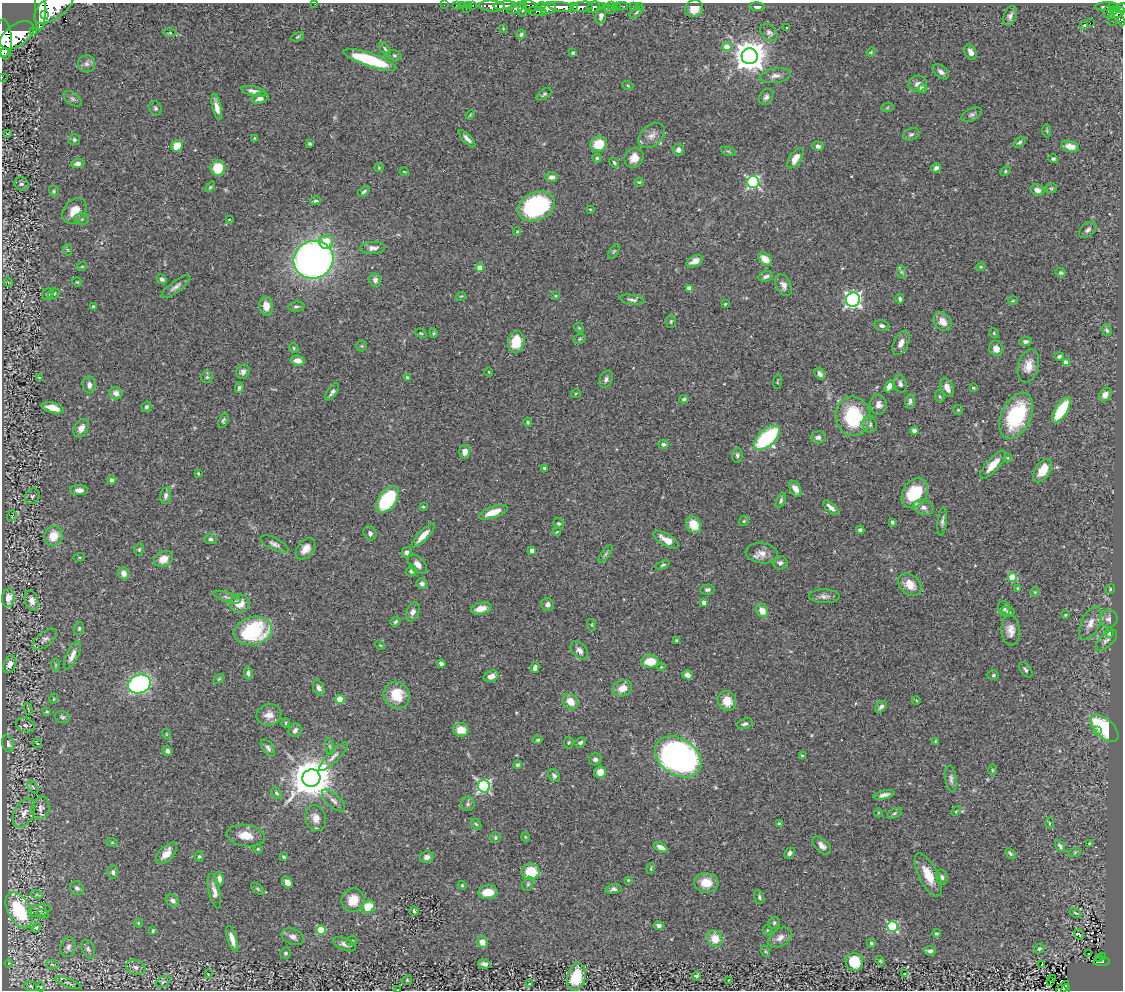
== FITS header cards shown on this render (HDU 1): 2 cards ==
NAXIS1  =                 1121
NAXIS2  =                  988

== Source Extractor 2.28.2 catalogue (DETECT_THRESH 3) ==
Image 1121 x 988 px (HDU 1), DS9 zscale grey, 1 PNG px = 1 image px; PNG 1125 x 992 px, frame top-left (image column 1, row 988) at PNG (2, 3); each listed source drawn as its Kron ellipse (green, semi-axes under 4 px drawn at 4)
Background 0.5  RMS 0.028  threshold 0.0843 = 3 sigma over >= 5 px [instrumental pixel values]
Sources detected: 450; all 450 listed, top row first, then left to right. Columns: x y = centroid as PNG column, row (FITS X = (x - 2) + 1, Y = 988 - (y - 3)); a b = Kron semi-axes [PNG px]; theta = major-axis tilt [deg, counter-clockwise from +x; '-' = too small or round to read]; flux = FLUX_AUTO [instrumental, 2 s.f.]
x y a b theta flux
315 4 2 2 - 5
444 5 2 2 - 8.4
456 5 2 2 - 10
462 5 2 2 - 9.1
473 5 3 2 - 18
469 6 4 3 - 47
492 6 12 5 -3 1500
505 6 11 4 4 1200
530 6 7 5 -21 350
540 6 5 4 - 170
573 6 4 3 - 380
611 6 3 2 - 25
616 6 2 2 - 6
622 6 6 2 0 12
633 6 3 2 - 6.2
640 6 2 2 - 5.1
54 7 23 11 37 5800
561 7 13 4 -7 2300
582 7 11 5 8 1300
593 7 6 5 - 360
602 7 3 3 - 120
757 7 8 4 -1 6.1
1106 7 11 3 2 200
1112 7 3 2 - 170
516 8 10 4 25 640
523 8 8 3 78 470
548 8 8 5 16 1100
694 8 9 8 - 26
1121 8 6 4 28 310
40 9 21 5 89 4100
466 9 3 2 - 63
609 9 6 3 -19 27
1114 10 4 3 - 76
537 12 10 4 -7 280
637 12 8 4 36 3
1108 12 6 2 71 12
1117 13 8 4 32 310
44 15 3 3 - 620
601 16 8 5 77 6.7
1010 16 10 6 70 6.9
1119 16 10 4 -64 250
1113 22 2 2 - 6.5
1090 23 2 2 - 4900
1084 25 4 3 - 190
503 28 3 3 - 1.5
787 28 3 2 - 1.4
34 31 3 3 - 110
769 32 10 7 -42 8.3
170 33 7 3 -1 2.6
521 34 5 4 - 3.5
17 35 19 11 35 6500
298 37 7 4 21 2.5
4 39 20 7 -86 5000
727 47 4 4 - 44
385 49 7 4 -54 3.1
871 52 4 4 - 2.2
971 52 8 5 -63 13
5 53 3 2 - 200
573 53 3 3 - 2.6
394 55 7 5 -18 3.2
750 56 8 8 - 3400
370 60 27 6 -18 130
87 64 8 8 - 8.6
941 72 9 6 -41 7.4
775 76 16 7 9 12
2 77 2 2 - 9.7
918 84 9 8 - 11
628 86 5 3 - 2.1
922 89 4 4 - 17
254 91 13 4 -12 10
544 94 8 4 35 3.6
766 97 9 6 54 6.8
260 98 8 5 20 11
73 99 10 6 -36 5.3
217 107 13 4 -78 16
155 108 7 6 - 4.3
887 108 6 4 19 2.6
470 115 5 3 - 1.9
972 115 11 6 27 6.1
1047 131 6 3 -89 2.3
7 134 3 3 - 4.6
911 134 8 6 25 5
652 136 15 10 42 15
255 138 3 2 - 1.4
467 139 11 4 -47 7.6
74 140 5 5 - 3.6
1019 142 7 4 32 4.1
310 143 4 3 - 3.2
599 144 8 7 - 44
177 146 6 5 - 32
818 146 6 5 - 6.6
1070 146 9 5 -13 21
678 150 6 5 - 7.5
728 151 8 3 -19 3.1
597 158 4 4 - 2.5
634 158 10 9 - 19
795 158 11 5 56 22
1053 159 5 4 - 3.1
614 163 6 4 -62 3
78 164 7 4 5 6.4
218 168 8 7 - 55
379 168 4 4 - 2.1
936 168 5 4 - 7.6
1005 171 5 4 - 2.8
404 172 4 3 - 1.4
552 177 6 5 - 8.6
639 182 4 4 - 2.3
753 182 6 6 - 310
21 184 7 6 - 5
210 187 6 3 45 2.2
1051 188 6 4 19 2.8
1037 190 7 5 -26 10
54 191 5 5 - 2.8
364 191 7 4 34 3.4
315 201 5 4 - 3.9
536 206 19 14 23 240
590 209 4 2 - 1.5
74 211 14 10 52 25
82 219 7 6 - 4.5
229 220 3 2 - 1.1
1088 230 10 6 40 6.9
517 232 4 4 - 1.8
326 242 7 7 - 35
373 248 12 6 3 9.8
68 250 6 3 -70 1.9
614 251 8 4 55 2.9
765 259 8 5 -42 23
313 260 20 18 21 1100
695 261 8 5 26 12
82 266 5 3 - 1.8
981 267 4 4 - 1.9
480 268 4 4 - 22
901 272 7 4 -89 4
1061 273 5 4 - 3.3
766 276 7 5 14 6.1
162 279 5 4 - 6
375 280 6 6 - 9.6
8 282 5 4 - 2.2
77 282 5 4 - 2
784 285 11 7 -61 10
176 287 18 5 36 8.7
689 288 4 4 - 14
48 294 6 5 - 3.4
54 294 6 4 27 3
461 296 5 3 - 1.5
555 296 4 3 - 1.8
900 299 4 4 - 3.6
632 300 13 4 -10 5.7
853 300 7 7 - 510
1013 301 5 3 - 1.8
725 304 4 3 - 2.9
266 306 9 7 -83 22
93 307 4 3 - 4.6
296 307 8 5 5 4.4
671 321 6 5 - 2.9
943 322 10 8 -46 19
882 326 7 5 -13 5.8
579 328 5 4 - 2
1107 330 6 5 - 4.6
421 333 6 4 -20 2.2
434 333 4 4 - 2.1
994 333 5 4 - 2.3
580 339 6 4 21 2.8
1025 341 6 4 2 5.3
516 342 11 8 79 42
901 343 13 7 64 13
362 346 5 5 - 2.4
294 348 5 4 - 2.6
996 348 8 7 - 15
1059 356 5 4 - 3.9
298 361 7 5 -9 15
1066 362 4 4 - 22
1028 366 17 10 75 23
243 372 7 6 - 7.3
489 372 4 3 - 1.4
820 374 6 4 -57 6.3
39 377 3 2 - 1.2
207 377 6 6 - 3.5
407 377 4 4 - 4.6
606 379 9 6 70 6.3
777 382 7 3 84 2
900 384 9 6 -73 6.3
89 385 8 6 -85 8.6
889 386 6 4 67 17
239 388 5 4 - 3.9
947 388 10 6 -66 12
973 388 3 2 - 2
332 392 10 4 55 5.8
116 393 6 6 - 13
576 393 5 3 - 1.6
1105 394 7 5 51 14
940 396 6 4 -69 2.9
684 399 4 3 - 3.2
910 401 7 5 81 5.2
878 405 10 8 -83 13
147 407 5 4 - 4.6
53 408 12 5 -15 25
958 410 5 5 - 2.2
1061 410 15 6 58 96
853 416 20 17 -83 130
1016 416 24 14 65 140
223 421 7 4 73 3.6
528 422 4 3 - 2.4
870 424 8 7 - 6.8
81 428 10 6 59 12
914 430 4 3 - 5.8
818 437 7 6 - 7.9
767 438 16 8 42 210
663 444 5 4 - 3.8
465 452 7 5 87 15
737 455 7 5 83 3.8
1008 458 4 4 - 2
993 465 18 6 48 25
544 468 4 3 - 3.3
1043 471 13 7 58 41
198 473 3 3 - 1.7
111 480 5 4 - 4.6
795 489 8 5 -62 16
79 490 9 5 2 9.2
915 493 16 12 59 79
166 495 8 5 77 6.4
32 496 8 7 - 5.3
388 500 15 8 54 160
781 500 7 4 67 4.6
423 507 3 3 - 2
831 507 10 4 -41 9.8
924 507 10 7 -14 10
493 512 15 5 19 31
12 516 5 5 - 2.1
744 521 6 4 47 2.5
942 521 14 4 84 6.1
892 522 4 3 - 3.3
559 523 6 5 - 4
694 525 9 7 -57 39
860 530 4 3 - 4.3
557 532 4 3 - 1.6
370 533 7 6 - 6.6
423 535 15 5 46 22
54 536 10 9 - 31
210 539 7 5 -1 4.2
666 540 14 6 -31 21
274 544 15 6 -26 7.7
305 549 12 8 51 17
139 550 6 5 - 3
532 551 4 4 - 17
406 552 5 5 - 7.4
762 553 16 10 -8 16
606 554 10 4 54 3.9
79 557 6 3 8 1.9
163 559 10 7 28 21
780 563 7 6 - 6.1
418 564 11 7 -47 11
663 565 7 4 24 3.4
411 571 5 5 - 4.3
124 573 6 5 - 12
1012 577 4 4 - 66
422 584 5 5 - 8
910 584 13 9 -42 25
1018 588 4 3 - 1.8
1110 589 5 4 - 2
707 590 7 5 4 4.6
1035 592 5 5 - 2.2
824 596 15 7 -1 9.2
227 597 14 4 -18 6.8
8 598 9 6 84 22
31 601 10 6 -73 11
240 603 10 9 - 27
704 603 4 4 - 13
548 605 6 6 - 8
481 608 10 6 11 21
1004 608 7 5 -73 4.3
762 611 7 5 -57 21
413 612 10 6 68 9.2
1008 612 6 4 -23 3.5
1066 615 3 2 - 2.4
1109 619 9 8 - 11
395 622 5 3 - 2.9
1090 623 18 9 64 20
592 625 6 4 -72 2.3
79 628 6 5 - 3.2
1011 630 15 9 -86 16
253 631 19 14 13 160
1109 633 5 4 - 8.2
45 639 14 7 38 8.6
1106 640 13 6 42 7.7
676 641 3 3 - 2.2
380 645 5 4 - 1.9
579 650 11 7 -48 9.5
72 655 15 6 65 15
650 662 9 6 -1 40
10 664 9 6 65 10
441 664 4 4 - 7.8
56 665 6 4 90 2.8
661 667 4 3 - 1.6
535 668 5 3 - 11
1026 670 9 5 -51 5
248 673 7 4 -84 5.2
687 675 5 4 - 12
993 675 6 5 - 2.9
491 676 8 5 17 16
219 679 6 4 31 2.3
139 684 12 9 23 440
319 688 8 5 -69 7.5
622 688 10 8 22 21
397 695 14 12 -54 50
53 699 5 3 - 1.6
340 699 4 4 - 47
916 700 4 3 - 1.4
727 701 10 9 - 31
570 702 8 7 - 23
881 707 6 4 48 5.4
28 709 6 4 -70 2.3
47 711 4 3 - 2
269 715 12 10 12 16
62 717 7 6 - 4.2
286 723 4 3 - 1.7
745 724 8 5 19 5.6
25 725 10 6 -21 5.9
1105 728 17 9 -45 160
295 730 7 6 - 8.3
461 730 8 6 -10 30
1097 731 3 2 - 3.3
166 734 5 3 - 1.7
538 740 4 3 - 3.3
580 742 6 5 - 5
935 742 4 3 - 2.1
37 743 5 3 - 1.9
569 743 6 4 84 2.8
8 744 9 5 -75 5.6
330 746 8 4 -81 3.3
268 748 10 5 -55 5.7
167 751 5 4 - 6.4
333 756 19 5 45 11
802 756 3 2 - 2.2
678 757 25 18 -34 810
595 759 6 6 - 6.2
518 765 4 4 - 2.9
992 770 6 4 -89 2.3
600 772 6 5 - 20
554 776 7 5 -55 4.5
311 778 9 8 - 6400
951 779 13 5 -81 6.6
484 786 6 6 - 330
33 787 7 4 -54 3
277 793 6 4 -52 3.8
884 795 11 4 13 8.7
334 801 14 6 -42 9.3
468 804 7 7 - 5.3
41 808 11 9 80 10
956 811 5 3 - 2.2
24 813 16 9 62 17
878 813 4 3 - 1.5
894 813 8 4 26 3.4
316 818 13 10 -73 18
1049 823 5 3 - 2.3
476 824 6 4 -45 2.5
779 824 4 4 - 4
246 836 19 10 -8 26
495 837 5 5 - 3.2
525 837 5 3 - 1.5
112 842 6 3 -19 2
1090 844 4 3 - 3.8
822 846 11 6 -44 9.3
1060 846 6 4 -57 5.4
661 847 7 4 -27 14
258 849 4 4 - 2.2
1075 852 7 4 19 2.7
789 853 6 4 46 5.3
1010 853 6 3 -46 3.5
166 854 13 7 47 19
199 857 5 4 - 2.9
284 857 4 3 - 3.3
426 857 7 5 15 9.1
651 868 5 3 - 1.9
113 872 6 5 - 5.2
531 872 9 8 - 54
928 875 23 9 -63 40
942 877 8 5 -71 4.9
219 879 7 4 -80 7.7
628 880 4 3 - 1.7
287 882 6 4 -54 13
706 883 12 9 -5 32
528 884 7 5 68 3.7
462 885 4 4 - 2
77 888 7 6 - 5.2
258 889 7 4 -36 2.5
613 889 8 5 10 6.2
214 891 17 5 -77 12
488 892 9 7 6 28
37 895 6 4 -18 2.8
759 897 7 4 -74 4
353 900 12 11 - 36
173 901 7 5 -37 8.4
368 907 7 6 - 42
19 910 19 11 -63 130
39 911 11 5 13 6.8
414 911 5 3 - 3.9
1076 913 6 2 -26 2.1
42 914 6 4 1 2.6
138 923 4 4 - 1.8
774 923 6 5 - 3.8
659 926 5 4 - 7.6
892 926 5 5 - 170
36 928 5 4 - 3.1
321 930 4 4 - 72
767 930 5 4 - 2.3
153 931 4 3 - 2.5
936 933 4 3 - 2.7
1079 935 5 3 - 53
293 937 12 7 -23 9.3
780 938 13 8 35 12
232 939 14 4 -72 16
715 939 8 7 - 28
352 941 6 5 - 2.9
482 942 6 5 - 22
871 943 4 4 - 3
344 944 12 6 -22 9.1
68 947 10 7 76 7.4
1039 948 5 4 - 4
88 949 10 6 -66 5.4
765 951 6 3 -71 2.1
930 951 5 5 - 6.9
286 953 5 5 - 3.7
1088 954 2 2 - 1.2
1102 956 3 3 - 18
1100 959 3 2 - 15
880 961 5 4 - 2.1
854 962 9 8 - 59
1102 962 8 4 4 110
9 963 4 3 - 1.4
52 964 6 4 -20 2.7
484 964 6 4 -13 5.9
1042 964 3 3 - 47
135 967 10 7 -19 9.4
208 974 3 3 - 0.96
904 974 2 2 - 1.3
696 976 5 4 - 5.1
576 977 14 9 75 49
1053 979 3 2 - 0.69
407 980 5 4 - 2.4
729 980 3 3 - 1.7
163 982 8 5 31 3.6
1051 982 2 2 - 2.2
68 983 14 3 -20 4.6
529 984 3 3 - 1.6
30 986 6 5 - 3.1
41 987 4 3 - 1.3
1063 988 8 3 47 47
398 990 3 2 - 1.2
1065 990 5 3 - 28
At the frame edge (FLAGS 8, measured only in part): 8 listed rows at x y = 315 4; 54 7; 1121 8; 40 9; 4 39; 2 77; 398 990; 1065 990